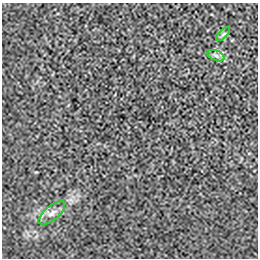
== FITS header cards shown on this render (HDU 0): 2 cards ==
NAXIS1  =                  256 / length of data axis 1
NAXIS2  =                  256 / length of data axis 2

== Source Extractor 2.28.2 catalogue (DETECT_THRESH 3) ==
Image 256 x 256 px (HDU 0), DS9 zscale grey, 1 PNG px = 1 image px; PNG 260 x 260 px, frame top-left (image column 1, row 256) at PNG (2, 3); each listed source drawn as its Kron ellipse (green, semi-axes under 4 px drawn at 4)
Background -8.64e-05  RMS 0.0027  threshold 0.00798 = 3 sigma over >= 5 px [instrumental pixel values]
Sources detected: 3; all 3 listed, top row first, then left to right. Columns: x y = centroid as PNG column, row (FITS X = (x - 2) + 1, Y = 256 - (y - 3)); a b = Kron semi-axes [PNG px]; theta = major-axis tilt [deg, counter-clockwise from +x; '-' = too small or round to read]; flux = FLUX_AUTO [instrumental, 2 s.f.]
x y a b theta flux
223 34 9 3 45 0.27
216 56 9 5 -23 0.56
52 213 16 7 40 1.1